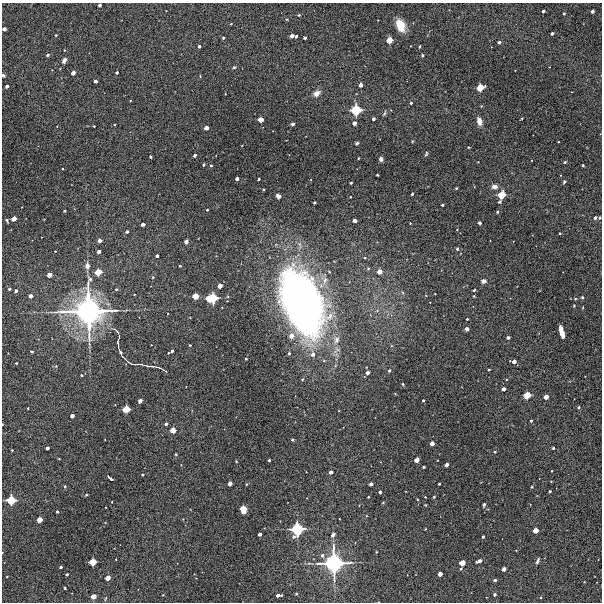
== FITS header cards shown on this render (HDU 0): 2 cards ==
NAXIS1  =                  600 / Width of image
NAXIS2  =                  600 / Height of image

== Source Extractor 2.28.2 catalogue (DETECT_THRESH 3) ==
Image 600 x 600 px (HDU 0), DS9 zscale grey, 1 PNG px = 1 image px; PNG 604 x 604 px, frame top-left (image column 1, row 600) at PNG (2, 3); no overlay
Background 2780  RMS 220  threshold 669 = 3 sigma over >= 5 px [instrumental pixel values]
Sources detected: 218; all 218 listed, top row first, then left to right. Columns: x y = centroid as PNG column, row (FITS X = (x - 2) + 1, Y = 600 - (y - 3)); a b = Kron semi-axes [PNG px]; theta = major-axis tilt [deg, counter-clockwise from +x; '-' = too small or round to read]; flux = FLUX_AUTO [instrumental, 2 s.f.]
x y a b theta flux
100 5 3 3 - 4.0e+04
543 11 3 3 - 3.7e+04
592 11 3 3 - 3.6e+04
564 13 3 2 - 1.6e+04
299 15 4 4 - 1.3e+04
287 19 4 4 - 1.3e+04
231 24 3 2 - 1.2e+04
400 25 12 7 -67 2.9e+05
4 29 4 3 - 6.0e+04
552 33 3 3 - 3.6e+04
56 35 3 3 - 1.5e+04
292 36 4 3 - 6.8e+04
296 36 3 3 - 2.4e+04
223 38 3 3 - 2.0e+04
305 38 3 3 - 3.6e+04
389 40 5 4 - 2.2e+05
499 42 3 3 - 3.3e+04
199 46 3 3 - 3.5e+04
419 46 3 2 - 1.5e+04
64 50 4 2 - 8.4e+03
48 55 4 3 - 2.4e+04
422 55 3 3 - 1.9e+04
64 60 6 4 63 5.9e+04
234 67 4 3 - 2.0e+04
52 70 2 2 - 6.7e+03
117 72 3 3 - 2.7e+04
73 73 4 3 - 8.5e+04
3 75 4 3 - 2.8e+04
95 81 3 3 - 4.4e+04
360 85 4 3 - 6.6e+04
7 86 3 3 - 4.7e+04
480 88 6 5 - 2.8e+05
317 93 7 5 27 9.7e+04
411 103 3 3 - 2.2e+04
481 106 4 3 - 1.2e+04
356 110 7 7 - 5.4e+05
384 113 7 3 66 2.2e+04
522 118 2 2 - 1.2e+04
261 119 4 4 - 1.4e+05
373 119 3 3 - 4.1e+04
479 121 7 5 -74 1.2e+05
354 123 4 4 - 7.3e+04
114 124 3 2 - 1.3e+04
293 124 3 3 - 3.1e+04
94 126 3 2 - 1.3e+04
206 128 4 3 - 9.2e+04
412 141 3 3 - 1.2e+04
357 143 4 3 - 2.5e+04
468 147 3 2 - 1.2e+04
426 154 5 3 - 2.1e+04
195 155 3 3 - 3.5e+04
150 157 3 3 - 1.6e+04
358 158 3 2 - 1.3e+04
381 159 4 4 - 4.4e+04
565 162 4 3 - 1.7e+04
204 164 3 3 - 2.0e+04
211 165 3 3 - 1.9e+04
583 165 3 3 - 2.1e+04
62 169 2 2 - 1.1e+04
377 175 3 2 - 1.6e+04
237 179 3 3 - 4.8e+04
259 179 3 3 - 2.5e+04
564 182 4 3 - 2.1e+04
351 183 3 3 - 2.5e+04
494 187 7 5 -9 6.8e+04
456 188 3 2 - 1.3e+04
412 194 3 2 - 2.3e+04
501 195 6 5 - 2.8e+05
278 196 4 4 - 6.3e+04
350 197 2 2 - 1.1e+04
314 202 3 3 - 2.3e+04
500 202 4 3 - 1.7e+04
442 205 3 2 - 1.7e+04
207 210 3 3 - 1.6e+04
65 211 3 2 - 1.1e+04
497 212 3 3 - 1.6e+04
595 218 4 4 - 3.3e+04
600 218 4 3 - 1.5e+04
14 219 4 4 - 1.2e+05
7 220 4 3 - 2.2e+04
355 221 4 3 - 7.3e+04
480 223 3 3 - 2.9e+04
143 224 4 3 - 5.0e+04
457 229 3 2 - 8.2e+03
127 232 4 3 - 3.3e+04
560 233 3 2 - 1.3e+04
100 240 4 3 - 4.4e+04
186 242 4 3 - 5.0e+04
457 249 4 3 - 2.6e+04
55 251 2 2 - 9.5e+03
99 251 3 3 - 5.2e+04
157 256 3 3 - 3.7e+04
87 266 7 5 81 6.5e+04
180 266 3 3 - 1.7e+04
368 269 4 4 - 1.7e+04
98 272 5 4 - 2.5e+05
379 272 4 4 - 1.3e+05
49 275 4 4 - 1.1e+05
325 280 12 7 82 1.1e+05
484 281 6 5 - 4.3e+04
220 286 4 4 - 1.0e+05
9 289 3 3 - 2.2e+04
116 289 3 3 - 1.8e+04
474 290 3 2 - 2.3e+04
16 291 4 3 - 4.1e+04
30 296 4 4 - 6.2e+04
195 296 5 4 - 2.0e+05
582 297 4 4 - 1.7e+04
211 298 8 6 8 6.4e+05
302 302 58 30 -70 1.1e+07
574 306 4 3 - 1.3e+04
88 311 26 26 - 3.8e+06
467 319 3 3 - 1.4e+04
467 329 4 4 - 6.7e+04
116 331 11 3 -39 3.0e+04
561 332 11 4 -75 1.5e+05
291 336 5 5 - 1.1e+05
508 337 3 3 - 3.7e+04
118 339 8 2 72 2.5e+04
336 340 13 8 73 1.1e+05
190 345 3 3 - 1.5e+04
118 346 7 2 -84 1.9e+04
32 351 3 3 - 2.9e+04
172 351 3 3 - 3.1e+04
120 352 5 3 - 2.9e+04
168 353 3 2 - 1.4e+04
289 353 3 3 - 2.2e+04
313 354 5 5 - 6.4e+04
123 357 11 2 -43 3.3e+04
246 359 3 2 - 1.8e+04
514 361 4 3 - 6.5e+04
16 363 3 3 - 1.6e+04
140 364 26 2 -6 4.3e+04
56 366 4 4 - 1.6e+04
150 366 14 2 -7 2.5e+04
159 367 10 3 -19 2.9e+04
489 369 3 2 - 1.1e+04
389 370 4 3 - 2.8e+04
368 373 4 3 - 4.7e+04
82 375 3 3 - 1.5e+04
302 379 4 3 - 1.8e+04
403 384 3 3 - 1.8e+04
504 389 3 3 - 5.9e+04
527 395 5 5 - 2.6e+05
546 397 4 4 - 9.6e+04
423 400 3 3 - 1.9e+04
140 401 4 3 - 7.9e+04
579 407 4 3 - 2.2e+04
28 408 2 2 - 9.8e+03
126 409 5 5 - 2.6e+05
72 416 4 4 - 7.0e+04
531 421 3 3 - 1.4e+04
2 424 2 2 - 8.9e+03
166 424 3 3 - 3.4e+04
173 430 4 4 - 1.8e+05
292 440 3 3 - 2.1e+04
432 443 4 4 - 8.3e+04
47 448 3 3 - 5.0e+04
553 448 3 3 - 1.8e+04
12 450 3 3 - 1.3e+04
495 452 4 3 - 1.6e+04
176 454 3 3 - 1.3e+04
269 460 3 3 - 2.3e+04
417 460 4 4 - 1.1e+05
236 461 4 3 - 1.0e+04
447 465 4 3 - 7.2e+04
424 467 3 3 - 2.3e+04
552 471 2 2 - 1.1e+04
331 472 4 3 - 5.7e+04
142 475 3 2 - 1.4e+04
110 478 7 3 -42 4.0e+04
230 483 4 3 - 8.4e+04
371 484 3 3 - 4.7e+04
439 484 3 3 - 1.8e+04
65 486 4 3 - 1.6e+04
532 487 3 2 - 1.3e+04
550 491 3 3 - 2.2e+04
380 492 3 3 - 2.2e+04
86 495 3 3 - 1.2e+04
368 497 3 2 - 1.3e+04
425 497 3 2 - 1.1e+04
434 497 3 2 - 1.4e+04
11 500 6 6 - 3.9e+05
383 502 3 3 - 1.3e+04
426 505 3 2 - 1.3e+04
484 505 4 3 - 3.3e+04
243 510 6 4 -85 3.3e+05
57 512 3 3 - 2.4e+04
183 519 3 2 - 8.5e+03
40 520 4 4 - 1.5e+05
297 529 8 8 - 8.3e+05
425 529 3 2 - 1.0e+04
536 530 4 4 - 1.5e+05
260 534 3 3 - 4.8e+04
333 535 6 5 - 4.6e+04
294 537 5 4 - 3.3e+04
483 537 3 3 - 2.6e+04
376 552 3 2 - 9.9e+03
322 555 5 5 - 3.6e+04
116 559 2 2 - 9.1e+03
479 561 5 3 - 7.0e+04
538 561 6 4 68 4.0e+04
93 562 5 5 - 2.6e+05
334 563 15 15 - 1.8e+06
462 563 5 4 - 1.5e+05
61 567 3 3 - 2.8e+04
461 569 4 3 - 2.0e+04
504 569 4 3 - 7.5e+04
67 574 3 3 - 2.4e+04
440 574 4 4 - 9.4e+04
7 576 3 2 - 9.7e+03
108 578 4 4 - 1.2e+05
495 580 4 3 - 3.3e+04
65 588 3 2 - 1.6e+04
495 594 3 3 - 2.9e+04
163 595 3 2 - 1.0e+04
278 595 5 3 - 6.1e+04
93 596 4 4 - 1.4e+05
At the frame edge (FLAGS 8, measured only in part): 5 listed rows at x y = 100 5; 4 29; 3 75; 600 218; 2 424